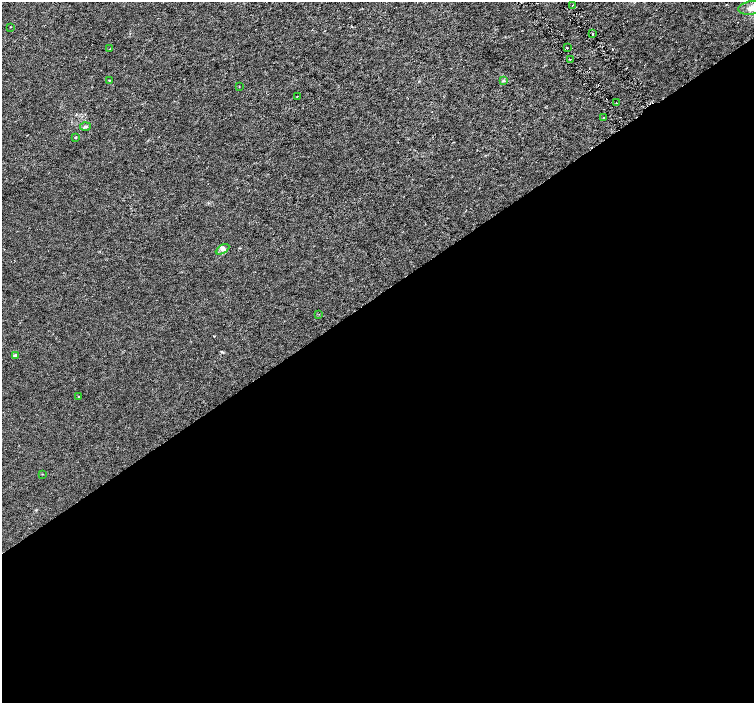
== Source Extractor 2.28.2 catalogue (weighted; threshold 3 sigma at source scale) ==
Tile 15 of 4 x 4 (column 3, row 4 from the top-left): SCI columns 3013-4515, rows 202-1602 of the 6019 x 5941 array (HDU 1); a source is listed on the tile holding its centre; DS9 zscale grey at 2 x 2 block average (1 PNG px = mean of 2 x 2 image px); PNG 756 x 705 px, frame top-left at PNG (2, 2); each listed source drawn as its Kron ellipse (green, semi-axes under 4 px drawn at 4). Shown black and unused: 58% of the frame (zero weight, under 3 of 6 exposures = <1% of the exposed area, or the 3 px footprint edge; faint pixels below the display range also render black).
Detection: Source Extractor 2.28.2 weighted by HDU 2 'WHT'; one run over the whole footprint, this tile lists its part. Background 0.00144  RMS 0.0017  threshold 0.00707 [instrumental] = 3 sigma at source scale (4.09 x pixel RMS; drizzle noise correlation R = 1.36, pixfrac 0.8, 0.0396/0.0396 arcsec/px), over >= 5 px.
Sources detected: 21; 1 inside a brighter listed object's ellipse — not listed separately; the other 20 listed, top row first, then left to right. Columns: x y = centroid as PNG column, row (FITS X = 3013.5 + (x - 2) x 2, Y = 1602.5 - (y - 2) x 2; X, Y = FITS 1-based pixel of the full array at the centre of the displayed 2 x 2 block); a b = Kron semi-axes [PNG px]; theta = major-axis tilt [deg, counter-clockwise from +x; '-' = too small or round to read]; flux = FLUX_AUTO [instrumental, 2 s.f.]
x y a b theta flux
572 5 2 2 - 0.23
752 8 14 6 9 3.7
10 27 2 2 - 0.17
592 34 2 2 - 1.7
567 48 2 2 - 0.42
109 49 2 2 - 0.13
570 59 2 2 - 0.26
109 80 2 2 - 0.16
503 80 3 2 - 0.26
239 87 2 2 - 0.15
297 96 2 2 - 0.14
616 103 2 2 - 0.34
603 118 2 2 - 0.49
85 127 5 3 - 0.66
75 137 3 2 - 0.21
223 249 7 4 30 1.1
319 314 2 2 - 0.096
15 355 4 3 - 0.5
78 397 2 2 - 0.26
43 474 2 2 - 0.27
Isophote crosses this tile's border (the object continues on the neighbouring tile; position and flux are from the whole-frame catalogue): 1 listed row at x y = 752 8
Diffuse or blended objects may show on this block-average render without a row.